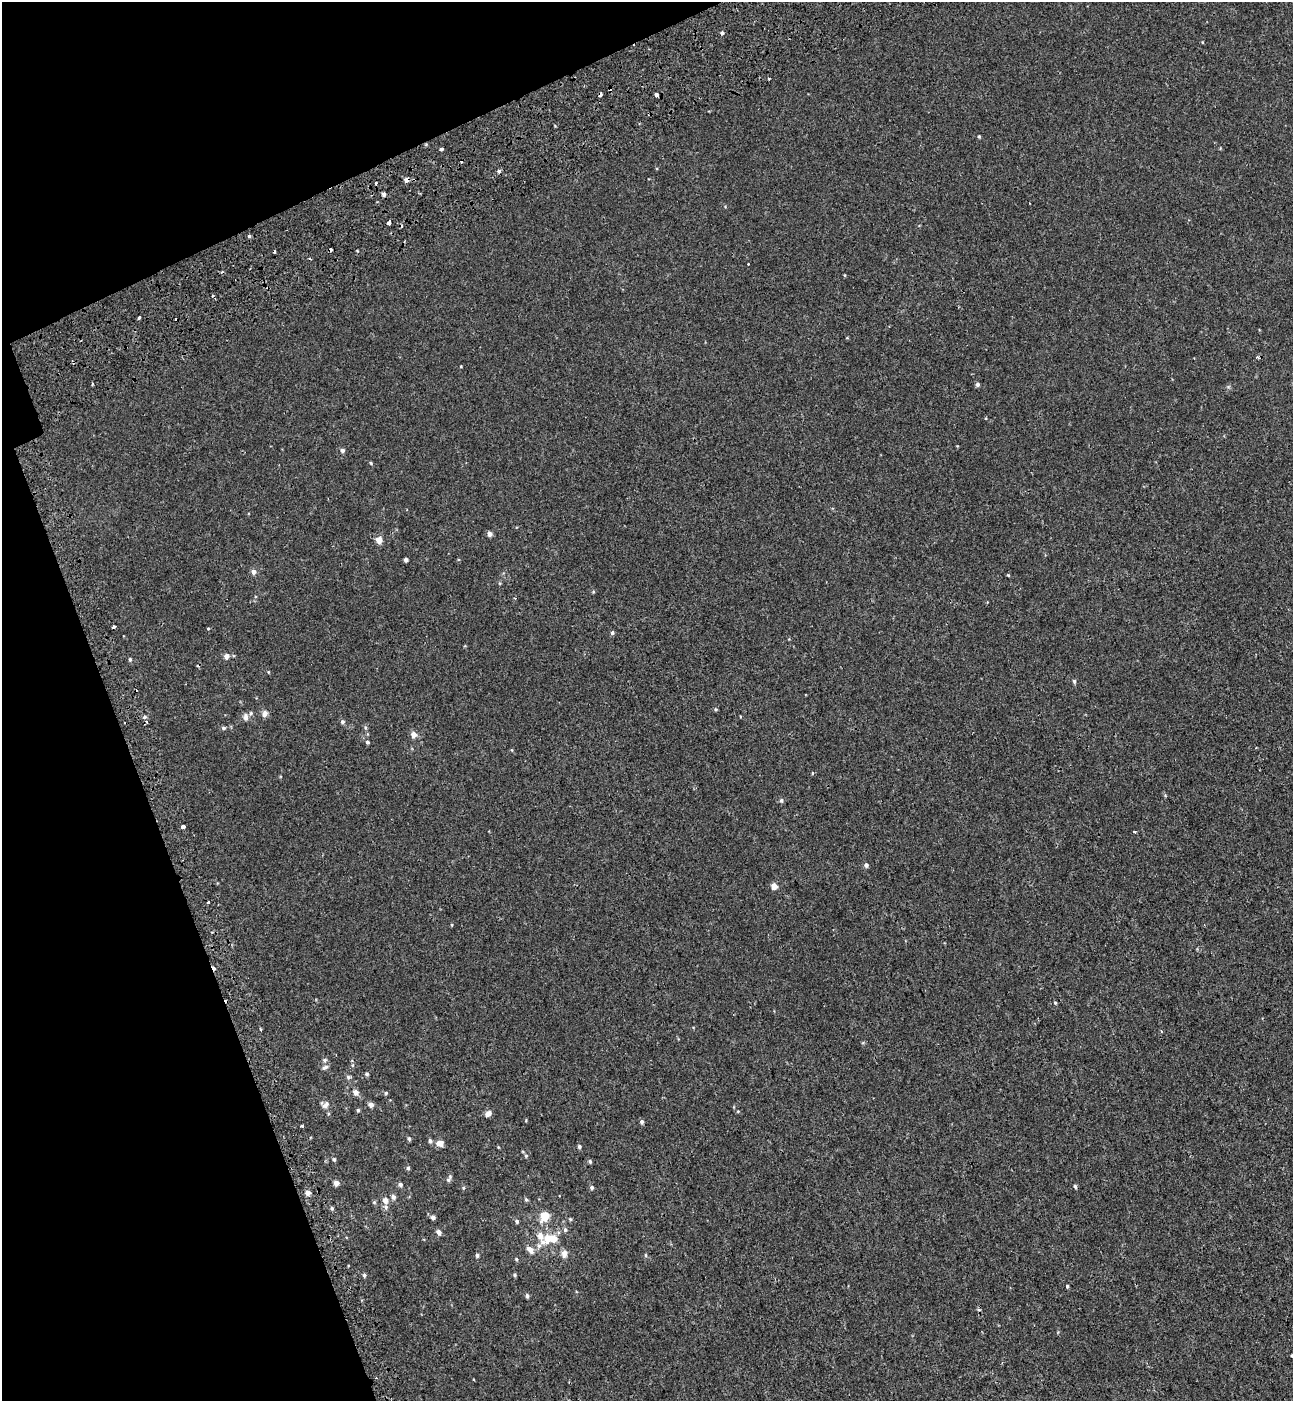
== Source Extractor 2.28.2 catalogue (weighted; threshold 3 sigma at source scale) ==
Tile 5 of 4 x 4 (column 1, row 2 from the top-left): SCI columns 233-1523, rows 2898-4296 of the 5576 x 5797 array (HDU 1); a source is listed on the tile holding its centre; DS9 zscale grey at full resolution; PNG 1295 x 1403 px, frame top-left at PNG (2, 2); no overlay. Shown black and unused: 17% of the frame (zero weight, under 2 of 3 exposures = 6% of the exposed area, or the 3 px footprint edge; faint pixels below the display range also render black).
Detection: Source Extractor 2.28.2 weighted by HDU 2 'WHT'; one run over the whole footprint, this tile lists its part. Background -7.26e-04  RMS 0.0031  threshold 0.0137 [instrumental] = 3 sigma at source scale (4.5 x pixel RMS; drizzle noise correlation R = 1.50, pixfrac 1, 0.0396/0.0396 arcsec/px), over >= 5 px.
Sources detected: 122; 12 cosmic-ray / hot-pixel residue — not listed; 3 inside a brighter listed object's ellipse — not listed separately; the other 107 listed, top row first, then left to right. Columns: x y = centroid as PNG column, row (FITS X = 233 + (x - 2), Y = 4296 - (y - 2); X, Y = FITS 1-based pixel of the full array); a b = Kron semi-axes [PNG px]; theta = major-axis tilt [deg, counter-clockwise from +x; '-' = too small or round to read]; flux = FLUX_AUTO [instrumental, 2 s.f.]
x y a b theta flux
722 33 4 4 - 0.57
1202 42 4 3 - 0.19
600 95 4 3 - 1.3
656 95 4 3 - 1.7
979 136 4 4 - 0.29
441 149 3 3 - 1.9
499 171 3 3 - 3.3
406 180 5 5 - 1.3
375 183 3 3 - 2.3
384 194 4 4 - 0.86
389 223 4 3 - 1.1
249 236 4 4 - 0.52
748 264 3 3 - 0.34
139 318 3 3 - 0.72
1257 357 3 3 - 1.7
461 366 3 3 - 0.21
92 384 4 2 - 0.35
977 384 5 5 - 0.64
342 450 5 5 - 0.75
371 463 4 4 - 0.28
490 534 5 4 - 1.3
379 540 5 5 - 2.8
406 560 4 4 - 0.79
254 572 5 5 - 1.3
1008 575 4 4 - 0.26
208 629 3 2 - 0.52
612 633 5 5 - 0.5
227 656 6 6 - 1.2
130 659 5 4 - 0.4
268 672 4 3 - 0.22
1074 681 5 4 - 0.49
716 709 5 4 - 0.36
251 713 6 5 - 0.44
265 713 7 6 - 1.5
145 717 5 5 - 0.56
246 717 9 6 -89 1.1
343 722 6 5 - 0.58
224 728 6 5 - 0.5
414 735 6 6 - 1.7
367 742 6 5 - 0.47
512 750 5 3 - 0.23
812 773 5 3 - 0.27
1165 795 5 4 - 0.31
781 800 6 5 - 0.55
183 826 3 3 - 2.4
1135 832 3 2 - 0.3
866 865 5 5 - 0.86
774 886 5 4 - 2.9
208 902 3 2 - 1.4
452 925 4 3 - 0.21
1055 1003 5 4 - 0.33
260 1029 3 3 - 0.59
325 1060 6 5 - 0.51
325 1067 9 6 29 0.81
367 1074 5 5 - 0.52
348 1077 6 5 - 0.58
356 1092 7 6 - 1.3
386 1093 5 4 - 0.34
325 1105 11 7 44 1.2
371 1105 6 5 - 1.2
358 1110 4 4 - 0.43
488 1113 7 6 - 1.5
526 1120 4 3 - 0.26
642 1122 5 5 - 0.61
301 1126 3 3 - 2.6
409 1139 5 4 - 0.48
430 1141 5 5 - 0.62
440 1143 9 7 4 1.6
579 1146 5 4 - 0.58
498 1147 5 3 - 0.22
526 1156 5 4 - 0.38
334 1159 5 4 - 0.4
590 1161 5 4 - 0.48
408 1168 5 5 - 0.5
450 1176 7 5 87 0.54
336 1183 4 4 - 1.7
400 1184 5 5 - 0.72
1075 1186 6 4 -72 0.41
592 1187 5 5 - 0.58
463 1188 5 3 - 0.29
308 1193 5 5 - 1.6
393 1197 6 5 - 0.87
526 1199 6 4 -62 0.43
385 1200 7 6 - 1.6
374 1202 5 5 - 0.37
386 1207 7 6 - 0.78
332 1208 5 4 - 0.46
545 1216 8 6 57 6.5
433 1217 5 5 - 0.98
570 1219 5 4 - 0.36
517 1221 5 5 - 0.59
565 1230 6 6 - 0.66
439 1232 6 5 - 1.3
540 1236 24 10 -66 4.1
553 1239 9 8 - 2.6
530 1250 10 6 -43 1.8
564 1253 8 6 90 1.9
477 1255 5 4 - 0.62
646 1255 5 3 - 0.31
516 1259 5 4 - 0.32
364 1275 5 4 - 0.57
515 1275 5 4 - 0.4
1067 1286 4 3 - 0.34
527 1296 5 4 - 0.68
979 1310 5 3 - 0.35
1292 1355 3 3 - 0.36
474 1379 3 2 - 0.3
Overlapping masked pixels (flux is a lower limit): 3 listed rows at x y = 600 95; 406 180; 375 183
Isophote crosses this tile's border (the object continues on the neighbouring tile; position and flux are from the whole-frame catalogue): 1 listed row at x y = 1292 1355